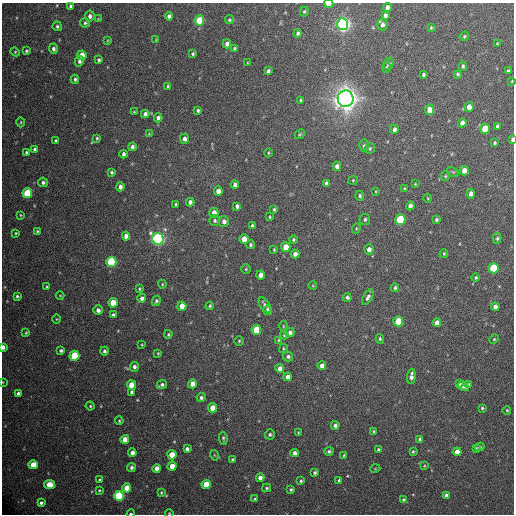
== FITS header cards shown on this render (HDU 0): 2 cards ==
NAXIS1  =                  512 / Axis length
NAXIS2  =                  512 / Axis length

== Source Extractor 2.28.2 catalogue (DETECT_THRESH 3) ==
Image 512 x 512 px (HDU 0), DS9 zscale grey, 1 PNG px = 1 image px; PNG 516 x 516 px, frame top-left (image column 1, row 512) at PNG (2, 3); each listed source drawn as its Kron ellipse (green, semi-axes under 4 px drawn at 4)
Background 469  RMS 21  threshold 63.3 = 3 sigma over >= 5 px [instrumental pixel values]
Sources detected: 223; all 223 listed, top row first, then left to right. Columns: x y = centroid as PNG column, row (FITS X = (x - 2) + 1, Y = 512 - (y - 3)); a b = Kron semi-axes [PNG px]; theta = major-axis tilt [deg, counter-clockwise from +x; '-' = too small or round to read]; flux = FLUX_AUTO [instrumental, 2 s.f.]
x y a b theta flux
329 4 4 3 - 1.6e+04
71 6 4 3 - 3.3e+03
387 7 4 4 - 5.9e+03
304 11 5 4 - 2.0e+03
385 15 4 4 - 4.4e+03
90 16 5 5 - 5.5e+03
169 16 4 4 - 3.9e+03
98 19 4 4 - 1.1e+03
199 20 5 5 - 5.4e+04
229 20 5 4 - 2.0e+03
85 23 5 4 - 2.6e+03
343 24 6 5 - 6.7e+05
382 25 6 5 - 6.4e+03
57 26 5 4 - 2.6e+03
431 28 4 3 - 1.7e+03
298 33 4 4 - 3.4e+03
464 36 5 4 - 2.0e+03
156 39 4 3 - 1.0e+03
108 40 4 2 - 1.2e+03
497 43 4 3 - 1.3e+03
227 44 4 4 - 7.2e+03
53 49 5 4 - 3.7e+03
234 49 4 3 - 2.3e+03
26 51 3 3 - 1.9e+03
15 52 4 4 - 1.5e+03
193 54 3 3 - 2.0e+03
82 55 5 4 - 1.3e+04
99 60 3 3 - 2.2e+03
79 61 5 4 - 3.4e+03
247 63 3 2 - 9.7e+02
388 64 6 5 - 2.9e+03
463 66 5 4 - 2.7e+03
386 68 5 4 - 2.1e+03
268 71 4 3 - 3.1e+03
508 71 3 3 - 1.8e+03
458 74 4 4 - 2.3e+03
424 75 4 3 - 2.7e+03
75 79 4 3 - 2.7e+03
512 81 4 3 - 1.3e+03
168 86 4 4 - 1.7e+03
346 99 8 8 - 1.6e+06
301 100 3 3 - 2.0e+03
469 107 5 4 - 1.1e+04
429 110 5 4 - 1.4e+04
198 111 4 3 - 2.6e+03
134 112 3 3 - 1.3e+03
145 114 4 4 - 4.5e+03
158 118 4 4 - 4.6e+03
21 122 5 3 - 1.6e+03
462 123 4 4 - 6.5e+03
497 126 4 3 - 2.7e+03
394 129 4 4 - 4.5e+03
485 129 5 4 - 3.9e+04
149 134 4 3 - 1.2e+03
300 134 5 4 - 1.8e+03
97 138 4 3 - 1.9e+03
184 139 5 4 - 5.3e+03
512 140 4 3 - 3.6e+03
56 141 4 3 - 3.0e+03
494 143 4 3 - 2.4e+03
364 146 6 5 - 2.7e+03
132 147 4 4 - 4.1e+03
370 148 5 5 - 2.4e+03
35 149 4 3 - 3.6e+03
26 152 3 3 - 2.1e+03
268 153 4 3 - 1.3e+03
123 154 4 3 - 3.8e+03
337 166 5 4 - 7.4e+03
464 171 4 4 - 1.2e+04
112 172 4 4 - 2.3e+03
453 172 6 4 -32 1.6e+03
445 176 5 4 - 1.7e+03
353 180 5 4 - 1.6e+03
43 182 5 4 - 3.2e+03
326 183 4 3 - 3.3e+03
415 184 3 3 - 1.2e+03
235 185 4 4 - 4.2e+03
120 187 4 4 - 6.3e+03
404 188 3 3 - 1.3e+03
218 191 5 4 - 8.5e+03
376 191 3 3 - 1.3e+03
27 193 5 5 - 6.3e+04
471 194 4 4 - 6.1e+03
360 196 5 4 - 2.6e+03
428 198 4 3 - 1.1e+03
190 202 4 4 - 5.1e+03
176 205 3 3 - 2.7e+03
237 206 4 4 - 4.2e+03
410 206 4 4 - 7.2e+03
274 209 3 3 - 2.1e+03
214 213 5 4 - 1.0e+04
20 215 3 2 - 1.1e+03
270 217 4 3 - 1.4e+03
365 219 5 5 - 3.0e+03
215 220 5 5 - 3.0e+03
400 220 5 5 - 9.7e+04
436 220 3 3 - 2.3e+03
224 221 5 5 - 5.7e+03
252 226 4 3 - 2.7e+03
356 228 5 4 - 1.8e+03
37 231 4 3 - 1.9e+03
16 233 3 3 - 1.4e+03
126 236 4 4 - 8.4e+03
497 238 5 4 - 2.4e+03
158 239 6 5 - 4.1e+05
244 239 5 4 - 1.7e+04
293 240 4 4 - 2.1e+03
250 245 4 4 - 2.4e+03
286 247 5 4 - 2.3e+04
369 249 5 4 - 7.2e+03
274 250 3 2 - 1.5e+03
295 254 4 4 - 7.0e+03
444 254 4 3 - 1.6e+03
111 262 5 5 - 1.3e+05
494 268 5 5 - 8.9e+04
246 269 4 4 - 1.5e+03
261 275 4 4 - 9.5e+03
476 278 4 4 - 2.0e+03
162 284 4 4 - 1.3e+03
313 286 4 3 - 1.0e+03
47 287 4 3 - 1.7e+03
395 288 4 3 - 2.5e+03
139 289 3 3 - 1.6e+03
60 295 4 3 - 1.1e+03
17 296 3 3 - 2.2e+03
347 297 4 4 - 3.4e+03
368 297 8 4 58 4.2e+03
142 298 4 4 - 5.6e+03
156 301 5 4 - 2.7e+03
113 303 5 4 - 3.6e+04
265 305 8 5 -55 5.5e+03
182 306 5 4 - 1.8e+04
210 306 4 4 - 2.0e+03
495 307 4 4 - 7.3e+03
98 310 5 4 - 5.5e+03
268 310 5 4 - 1.0e+04
113 315 4 3 - 3.4e+03
56 319 4 3 - 1.1e+03
398 321 5 5 - 4.3e+04
437 323 4 4 - 1.1e+04
283 326 5 3 - 1.4e+03
256 330 5 5 - 4.5e+04
290 332 5 4 - 4.6e+03
26 333 3 3 - 1.4e+03
168 334 4 3 - 1.7e+03
284 335 4 4 - 1.5e+03
380 339 5 3 - 2.0e+03
494 339 5 4 - 1.6e+03
279 340 3 3 - 1.5e+03
239 341 5 5 - 1.9e+03
142 345 3 2 - 1.1e+03
3 347 4 3 - 6.6e+03
283 348 4 3 - 1.4e+03
61 350 4 3 - 2.9e+03
104 351 4 4 - 2.6e+03
158 353 3 3 - 1.3e+03
74 356 5 5 - 6.7e+04
288 356 5 5 - 3.4e+03
322 366 4 4 - 7.4e+03
134 367 5 4 - 4.7e+03
280 368 4 4 - 9.0e+03
411 376 7 4 85 6.6e+03
288 377 4 4 - 8.1e+03
3 382 3 2 - 9.1e+02
459 383 4 3 - 3.4e+03
192 384 4 4 - 1.2e+04
469 384 4 4 - 1.6e+03
131 385 4 4 - 2.4e+04
162 385 5 4 - 3.1e+03
463 386 6 4 -28 4.9e+03
132 392 4 3 - 4.0e+03
18 393 4 4 - 4.2e+03
201 397 4 4 - 3.6e+03
90 406 4 4 - 1.9e+03
213 408 4 4 - 2.0e+04
482 408 3 3 - 1.9e+03
507 410 4 3 - 1.5e+03
119 421 4 3 - 1.6e+03
335 425 4 4 - 3.8e+03
374 431 4 4 - 2.5e+03
298 432 4 3 - 1.1e+03
270 434 5 5 - 2.7e+03
223 438 7 3 -82 2.5e+03
125 439 4 4 - 1.6e+04
420 439 4 3 - 2.3e+03
480 447 5 4 - 2.6e+03
476 448 3 3 - 1.5e+03
187 449 4 4 - 4.5e+03
379 450 4 4 - 4.1e+03
329 451 5 4 - 3.1e+03
413 451 3 2 - 1.6e+03
457 452 4 4 - 1.2e+04
132 453 4 4 - 6.8e+03
295 453 4 4 - 6.1e+03
172 455 4 4 - 3.1e+04
214 455 5 3 - 1.2e+03
344 455 4 3 - 1.6e+03
233 460 4 3 - 3.3e+03
33 465 4 4 - 2.6e+04
172 466 4 4 - 1.9e+04
424 466 4 2 - 1.0e+03
131 467 4 4 - 3.8e+03
157 468 4 4 - 1.2e+04
375 469 5 3 - 1.1e+03
315 472 4 4 - 2.8e+03
260 478 4 4 - 8.9e+03
100 480 4 3 - 2.9e+03
339 480 4 3 - 2.2e+03
301 481 4 4 - 2.0e+03
206 484 4 4 - 3.2e+04
50 485 5 4 - 3.3e+04
126 488 4 4 - 1.8e+04
267 488 4 3 - 2.1e+03
99 490 3 3 - 1.5e+03
291 490 3 3 - 2.4e+03
161 493 4 3 - 1.6e+03
446 495 4 3 - 5.3e+03
119 496 5 5 - 1.2e+05
255 499 3 3 - 2.5e+03
404 500 4 3 - 3.7e+03
41 503 4 3 - 3.5e+03
169 513 4 3 - 1.1e+03
131 514 4 2 - 2.3e+03
At the frame edge (FLAGS 8, measured only in part): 7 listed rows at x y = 329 4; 512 81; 512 140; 3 347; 3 382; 169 513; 131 514